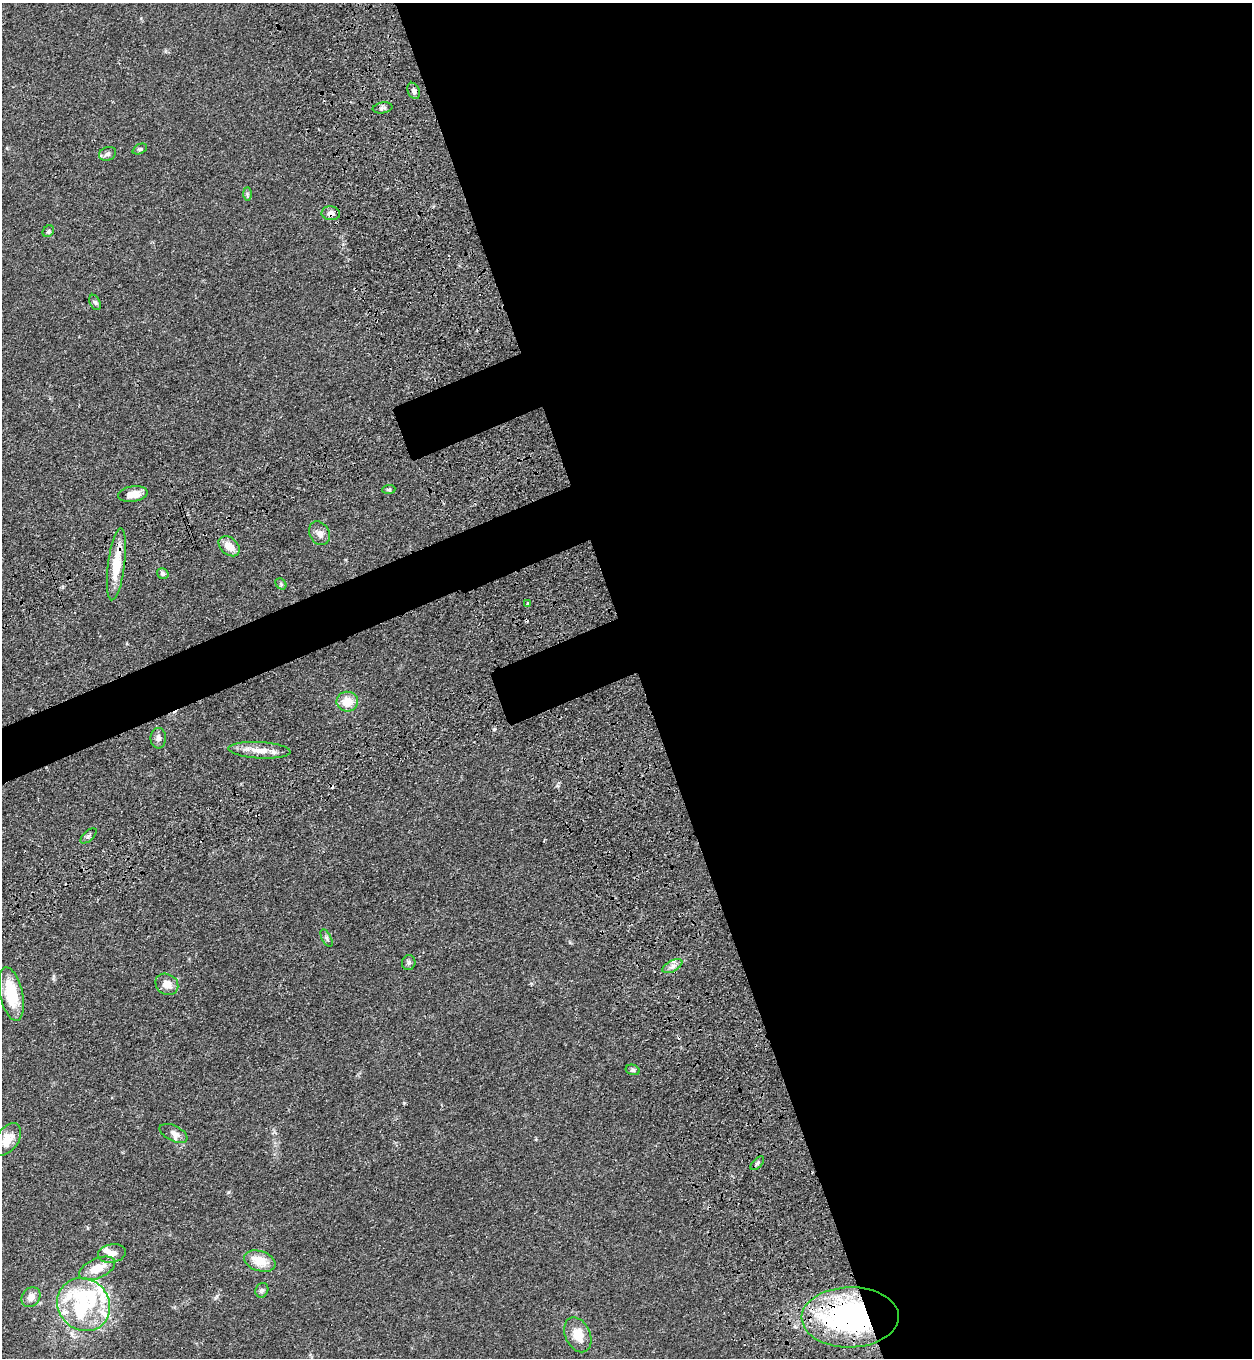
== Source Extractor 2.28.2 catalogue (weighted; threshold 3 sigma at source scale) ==
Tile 8 of 4 x 4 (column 4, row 2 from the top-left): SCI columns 4209-5458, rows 2901-4256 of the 5704 x 5798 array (HDU 1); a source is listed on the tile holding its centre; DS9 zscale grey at full resolution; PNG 1254 x 1360 px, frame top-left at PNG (2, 3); each listed source drawn as its Kron ellipse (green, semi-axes under 4 px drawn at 4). Shown black and unused: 52% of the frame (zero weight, under 3 of 4 exposures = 11% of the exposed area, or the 3 px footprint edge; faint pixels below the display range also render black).
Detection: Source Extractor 2.28.2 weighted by HDU 2 'WHT'; one run over the whole footprint, this tile lists its part. Background 0.0514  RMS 0.0041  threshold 0.0187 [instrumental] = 3 sigma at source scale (4.5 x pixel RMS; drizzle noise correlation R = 1.50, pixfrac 1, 0.05/0.05 arcsec/px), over >= 5 px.
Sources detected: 49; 2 inside a brighter object's white glare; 1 cosmic-ray / hot-pixel residue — neither listed nor drawn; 9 inside a brighter listed object's ellipse — not listed separately; the other 37 listed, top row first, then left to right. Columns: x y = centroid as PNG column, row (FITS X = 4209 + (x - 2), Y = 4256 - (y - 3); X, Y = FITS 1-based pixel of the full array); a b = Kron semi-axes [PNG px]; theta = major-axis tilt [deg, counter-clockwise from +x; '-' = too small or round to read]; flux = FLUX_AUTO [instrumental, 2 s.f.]
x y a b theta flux
414 91 8 6 -66 1.3
382 108 10 5 9 1.1
140 149 7 5 24 0.71
107 154 9 6 21 1.2
247 194 7 4 -89 0.68
331 213 9 7 -7 2.2
48 231 6 5 - 0.7
95 302 8 5 -62 0.84
389 489 7 4 4 0.64
133 494 15 7 9 4.7
319 533 12 9 -60 2.5
229 546 12 8 -40 4.9
116 564 36 8 83 12
163 574 6 5 - 1
281 584 6 4 -48 0.64
527 604 3 3 - 0.92
347 702 11 10 - 6.5
158 738 10 8 87 1.7
260 750 31 8 -3 5.6
88 836 10 5 43 0.93
326 938 9 4 -63 0.99
409 963 7 6 - 1.1
672 966 11 5 28 1.9
167 984 12 10 -33 3.9
11 994 27 11 -78 16
633 1070 7 5 -14 0.76
174 1133 15 7 -26 2.2
8 1139 18 11 55 6.8
757 1163 8 4 45 0.95
112 1253 14 9 10 2.9
260 1261 16 10 -19 7.6
97 1268 19 9 24 7.7
262 1290 7 6 - 0.94
31 1297 11 8 52 3.1
84 1304 27 25 -44 24
850 1317 48 30 1 95
578 1335 18 12 -65 6.8
Overlapping masked pixels (flux is a lower limit): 3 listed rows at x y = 331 213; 116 564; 850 1317